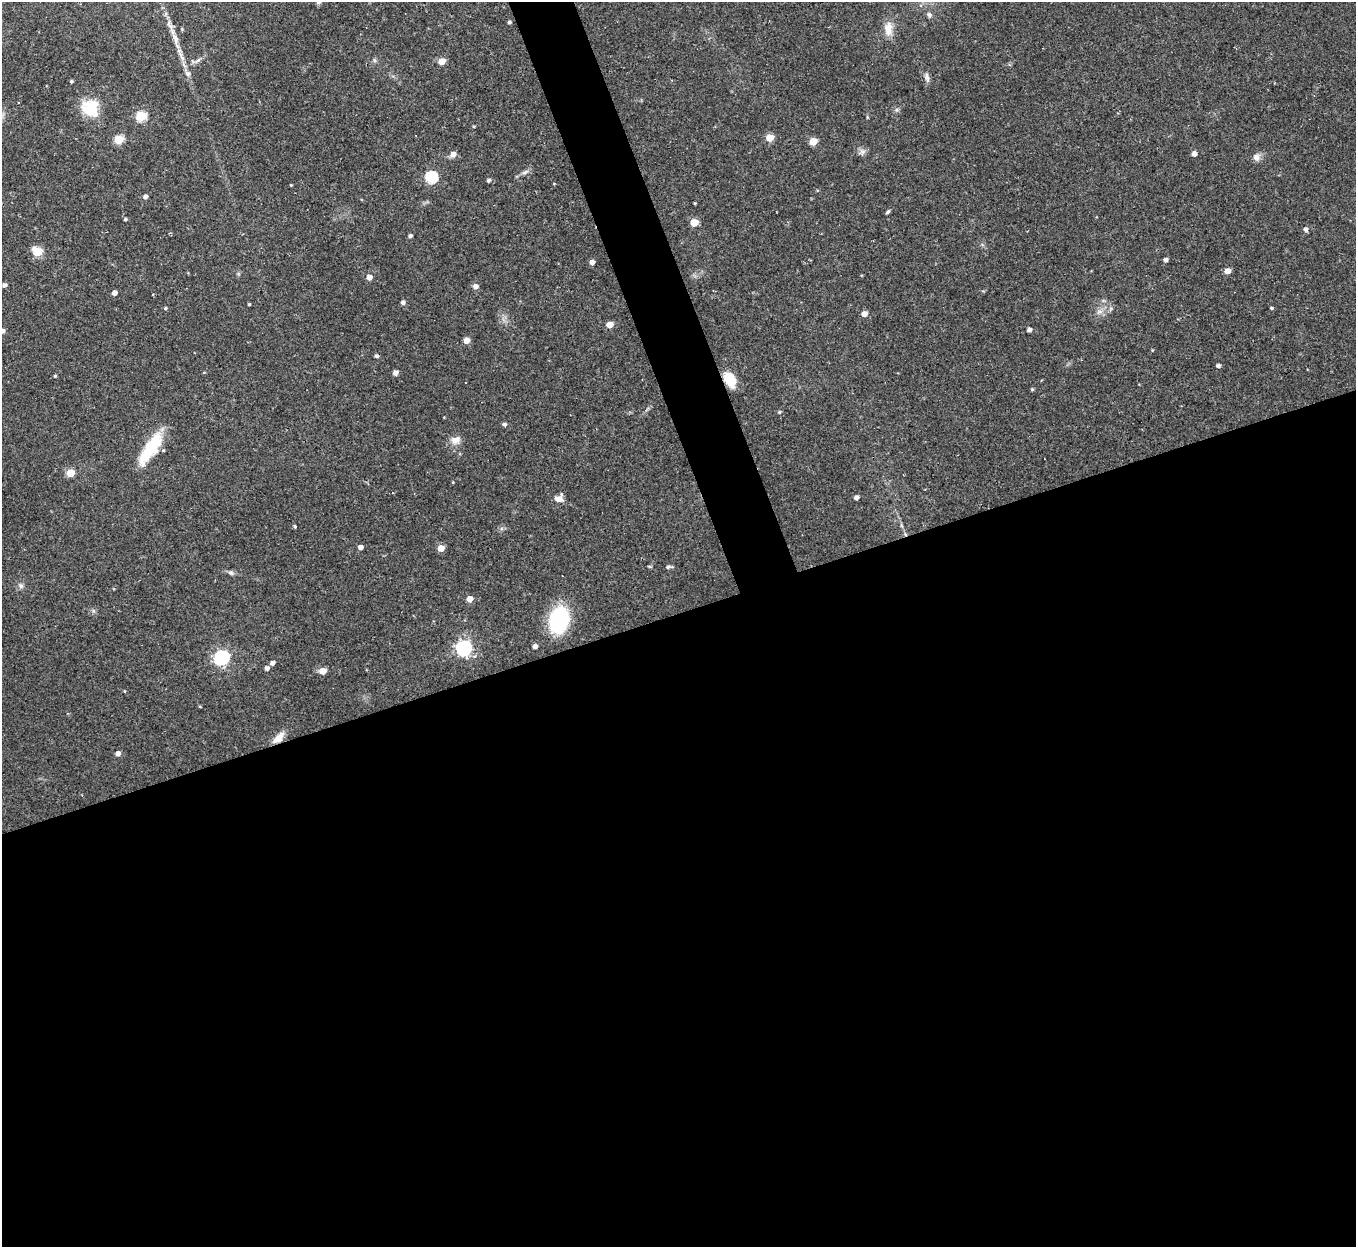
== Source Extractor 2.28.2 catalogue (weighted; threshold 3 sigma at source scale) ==
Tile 15 of 4 x 4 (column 3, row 4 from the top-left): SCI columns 2707-4060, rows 143-1387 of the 5413 x 5393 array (HDU 1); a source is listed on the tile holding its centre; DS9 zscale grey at full resolution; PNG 1358 x 1249 px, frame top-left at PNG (2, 2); no overlay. Shown black and unused: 53% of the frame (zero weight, under 2 of 3 exposures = <1% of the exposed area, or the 3 px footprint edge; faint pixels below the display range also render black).
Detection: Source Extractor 2.28.2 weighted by HDU 2 'WHT'; one run over the whole footprint, this tile lists its part. Background 0.0562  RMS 0.0055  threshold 0.0246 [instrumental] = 3 sigma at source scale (4.5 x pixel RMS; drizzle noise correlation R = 1.50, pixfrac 1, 0.05/0.05 arcsec/px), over >= 5 px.
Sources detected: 87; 1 cosmic-ray / hot-pixel residue — not listed; the other 86 listed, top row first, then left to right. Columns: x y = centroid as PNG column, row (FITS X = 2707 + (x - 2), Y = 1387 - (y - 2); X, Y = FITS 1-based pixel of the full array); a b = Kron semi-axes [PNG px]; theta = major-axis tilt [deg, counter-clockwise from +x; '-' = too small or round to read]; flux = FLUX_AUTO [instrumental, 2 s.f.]
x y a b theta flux
318 2 5 5 - 1.4
929 14 7 6 - 1.4
509 22 4 4 - 0.96
888 29 19 11 90 6.5
175 38 18 7 -69 4.6
181 56 20 4 -63 3.8
198 60 11 4 40 1.6
442 61 5 5 - 9.5
188 74 8 6 -44 1.6
927 77 13 6 -78 2.1
71 81 4 3 - 0.79
18 103 3 2 - 0.76
92 106 14 12 61 28
141 116 5 5 - 33
867 117 5 3 - 0.52
473 126 4 3 - 0.48
770 138 5 5 - 12
118 139 5 5 - 24
813 141 5 5 - 14
862 152 10 7 38 2
453 154 6 5 - 3.3
1194 154 4 4 - 2.8
1256 157 10 9 - 2.7
525 172 11 6 22 2
431 177 6 6 - 52
488 180 5 4 - 1.1
291 185 3 2 - 0.45
145 196 4 4 - 2
695 203 3 2 - 0.5
888 212 6 4 42 0.87
125 219 4 3 - 0.76
694 222 5 5 - 12
1305 229 5 5 - 1.7
410 236 4 3 - 1.3
37 252 7 5 -33 23
1165 259 4 4 - 2
592 262 4 4 - 2.7
1227 271 5 4 - 4.8
369 277 5 4 - 4
4 285 5 4 - 1.8
475 286 5 5 - 2.9
114 293 4 4 - 2.7
403 302 4 4 - 1.6
249 304 3 3 - 0.61
165 308 4 3 - 0.62
1271 308 4 3 - 0.69
1099 311 7 5 0 1.6
864 314 5 4 - 4.2
610 324 5 4 - 8.8
1029 330 4 4 - 2.2
2 331 5 4 - 1.8
466 340 5 5 - 5.2
1152 350 4 4 - 0.41
376 356 4 4 - 1.1
1218 366 4 4 - 1.5
395 373 4 4 - 2.8
55 376 4 4 - 0.65
730 380 15 10 -63 13
1032 389 4 3 - 0.74
779 412 4 4 - 0.75
504 424 4 4 - 1.6
456 440 14 10 20 4.1
150 448 39 12 57 27
70 473 5 5 - 14
453 482 4 3 - 0.42
856 497 4 4 - 2.2
558 499 10 8 -10 3.5
295 527 3 3 - 1
905 534 6 4 -72 0.92
360 547 4 4 - 2.7
441 548 5 4 - 7.8
649 566 6 3 -18 0.53
668 567 7 4 1 1.4
231 573 8 6 -34 1.3
21 586 8 7 - 1.7
470 599 5 5 - 5.4
559 620 23 15 74 57
535 646 4 4 - 2.6
464 648 7 6 - 150
221 658 7 6 - 130
272 663 5 4 - 2.1
267 668 5 4 - 2.3
322 671 5 5 - 6.4
124 691 4 3 - 0.41
278 738 17 8 46 5.6
118 753 5 4 - 2.9
Overlapping masked pixels (flux is a lower limit): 3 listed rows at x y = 730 380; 905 534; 278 738
Isophote crosses this tile's border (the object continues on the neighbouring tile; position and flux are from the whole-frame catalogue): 2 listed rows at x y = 318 2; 2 331